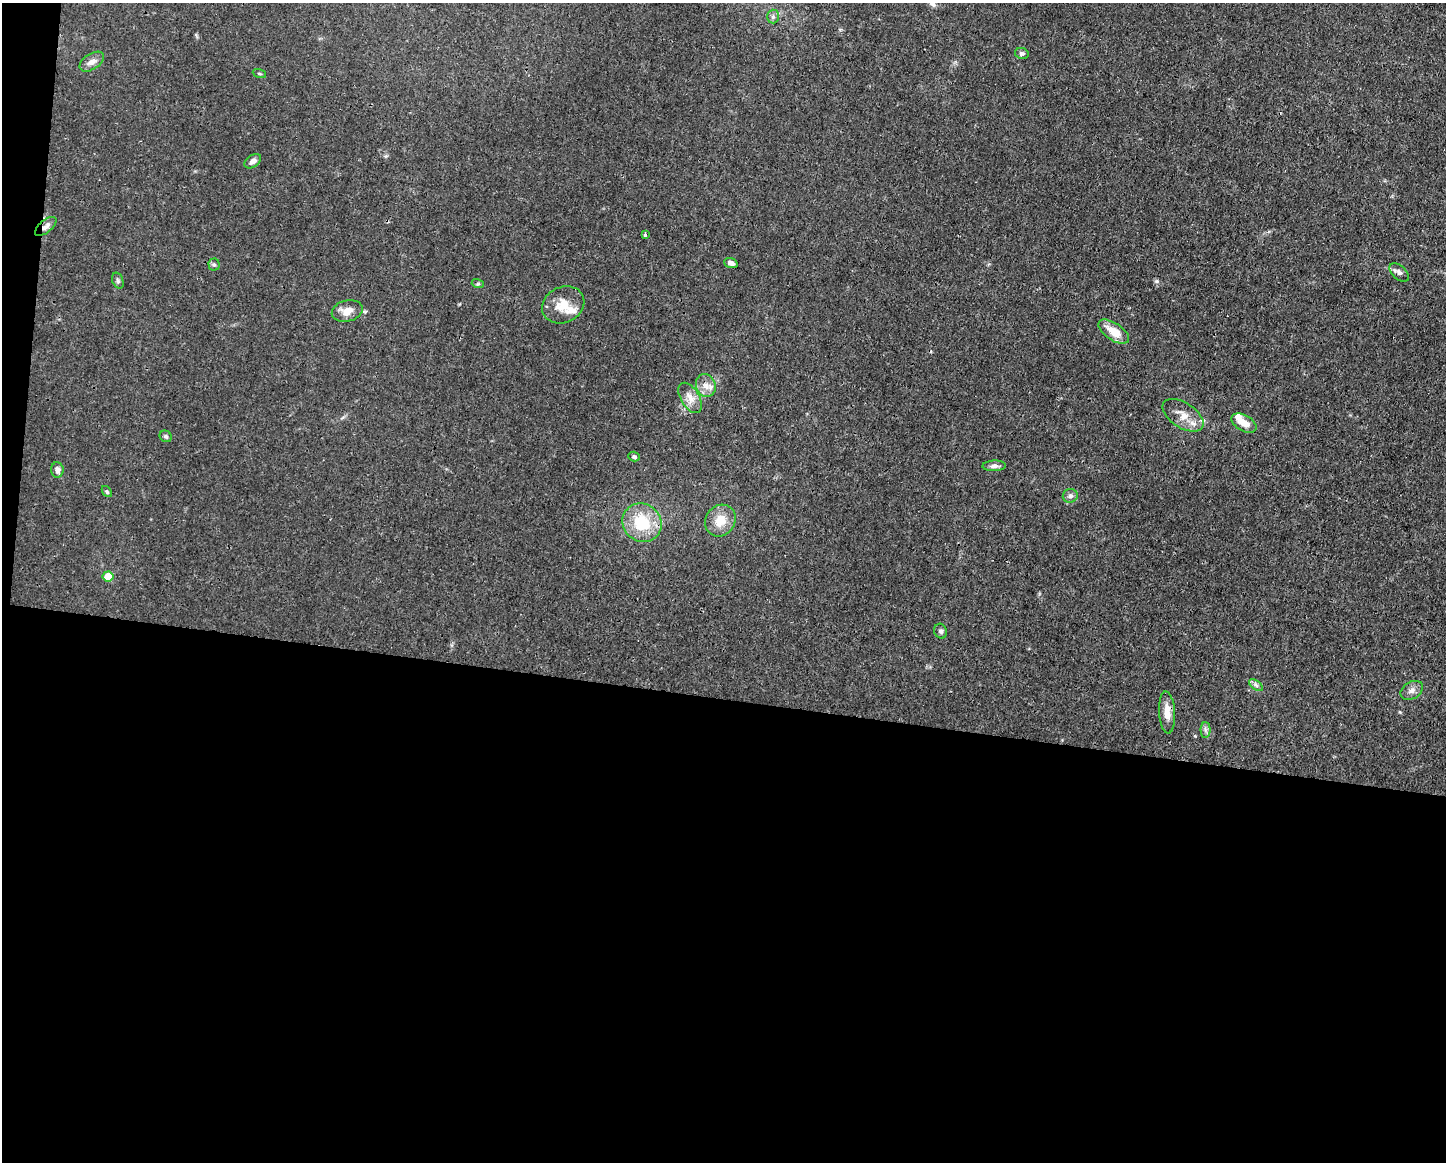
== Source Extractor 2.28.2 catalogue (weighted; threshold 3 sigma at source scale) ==
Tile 10 of 3 x 4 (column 1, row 4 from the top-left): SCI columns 112-1555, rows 1-1160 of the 4666 x 4638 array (HDU 1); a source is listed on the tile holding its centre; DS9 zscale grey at full resolution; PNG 1448 x 1164 px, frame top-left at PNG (2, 3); each listed source drawn as its Kron ellipse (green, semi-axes under 4 px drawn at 4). Shown black and unused: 41% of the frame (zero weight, under 3 of 4 exposures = <1% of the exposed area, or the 3 px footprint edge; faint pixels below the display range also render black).
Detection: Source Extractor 2.28.2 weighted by HDU 2 'WHT'; one run over the whole footprint, this tile lists its part. Background 0.0158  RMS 0.0025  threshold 0.011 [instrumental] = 3 sigma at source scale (4.5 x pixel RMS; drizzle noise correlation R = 1.50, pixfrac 1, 0.05/0.05 arcsec/px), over >= 5 px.
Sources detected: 38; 1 inside a brighter object's white glare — neither listed nor drawn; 4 inside a brighter listed object's ellipse — not listed separately; the other 33 listed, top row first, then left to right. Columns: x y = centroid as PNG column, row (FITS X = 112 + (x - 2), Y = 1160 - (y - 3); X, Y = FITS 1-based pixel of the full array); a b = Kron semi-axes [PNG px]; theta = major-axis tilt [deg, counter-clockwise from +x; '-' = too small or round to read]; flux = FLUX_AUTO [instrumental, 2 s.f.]
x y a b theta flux
773 17 7 6 - 0.71
1022 53 7 5 -12 0.57
92 62 14 8 32 1.6
259 74 7 3 -19 0.29
253 161 9 5 36 1.1
46 226 13 6 40 1.3
645 235 3 3 - 1.5
731 263 7 4 -18 1.1
214 265 6 5 - 0.44
1399 272 11 6 -42 1
118 281 8 5 -72 0.55
478 284 6 4 -17 0.32
563 305 22 17 25 5
347 311 15 10 15 3.2
1114 332 17 8 -34 4.5
706 385 12 9 -71 2
690 398 17 9 -59 2.5
1183 415 23 12 -33 3.7
1244 423 14 8 -30 2.9
166 436 6 5 - 0.58
634 457 6 4 -18 0.51
994 466 11 5 2 1
57 470 7 6 - 1.2
107 492 6 4 -50 0.37
1070 496 7 7 - 0.97
720 521 16 14 54 4.5
642 523 20 18 -42 11
108 576 5 5 - 6.3
941 631 7 6 - 0.66
1256 685 8 4 -37 0.69
1412 690 12 8 32 1.4
1167 712 21 8 -86 2.8
1205 730 7 5 -89 0.66
Overlapping masked pixels (flux is a lower limit): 1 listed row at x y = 46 226